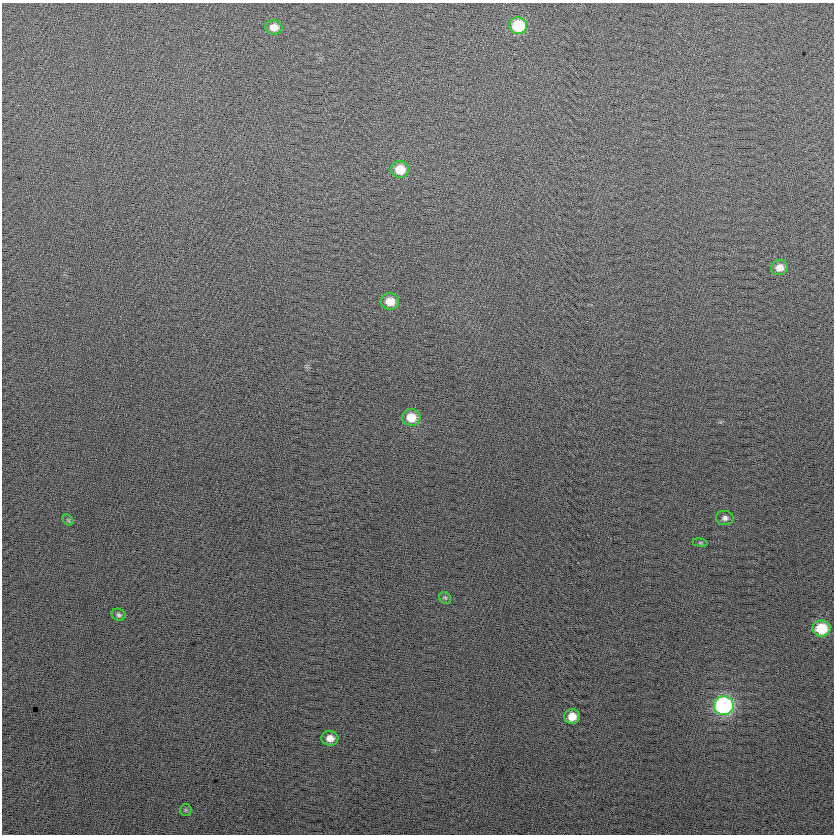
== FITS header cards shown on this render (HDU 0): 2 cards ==
NAXIS1  =                  832
NAXIS2  =                  832

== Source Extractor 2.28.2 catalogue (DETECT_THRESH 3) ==
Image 832 x 832 px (HDU 0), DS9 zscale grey, 1 PNG px = 1 image px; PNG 836 x 836 px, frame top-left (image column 1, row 832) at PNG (2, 3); each listed source drawn as its Kron ellipse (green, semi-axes under 4 px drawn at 4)
Background 22.8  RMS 14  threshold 42.5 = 3 sigma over >= 5 px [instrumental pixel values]
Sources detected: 16; all 16 listed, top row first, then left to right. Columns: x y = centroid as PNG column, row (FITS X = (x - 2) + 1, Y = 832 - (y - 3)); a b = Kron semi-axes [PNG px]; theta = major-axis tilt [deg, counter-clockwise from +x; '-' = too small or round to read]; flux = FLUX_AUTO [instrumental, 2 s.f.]
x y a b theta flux
518 26 9 8 - 43000
274 27 8 7 - 9100
400 169 9 8 - 19000
779 268 9 7 15 9500
390 301 9 8 - 15000
411 417 9 8 - 18000
725 518 8 7 - 3600
68 520 6 4 -45 1500
700 543 8 4 -8 1300
445 598 6 5 - 1600
119 615 7 6 - 2300
822 628 9 8 - 38000
724 706 10 9 - 200000
572 716 7 7 - 14000
330 738 8 7 - 8800
186 810 6 5 - 1600